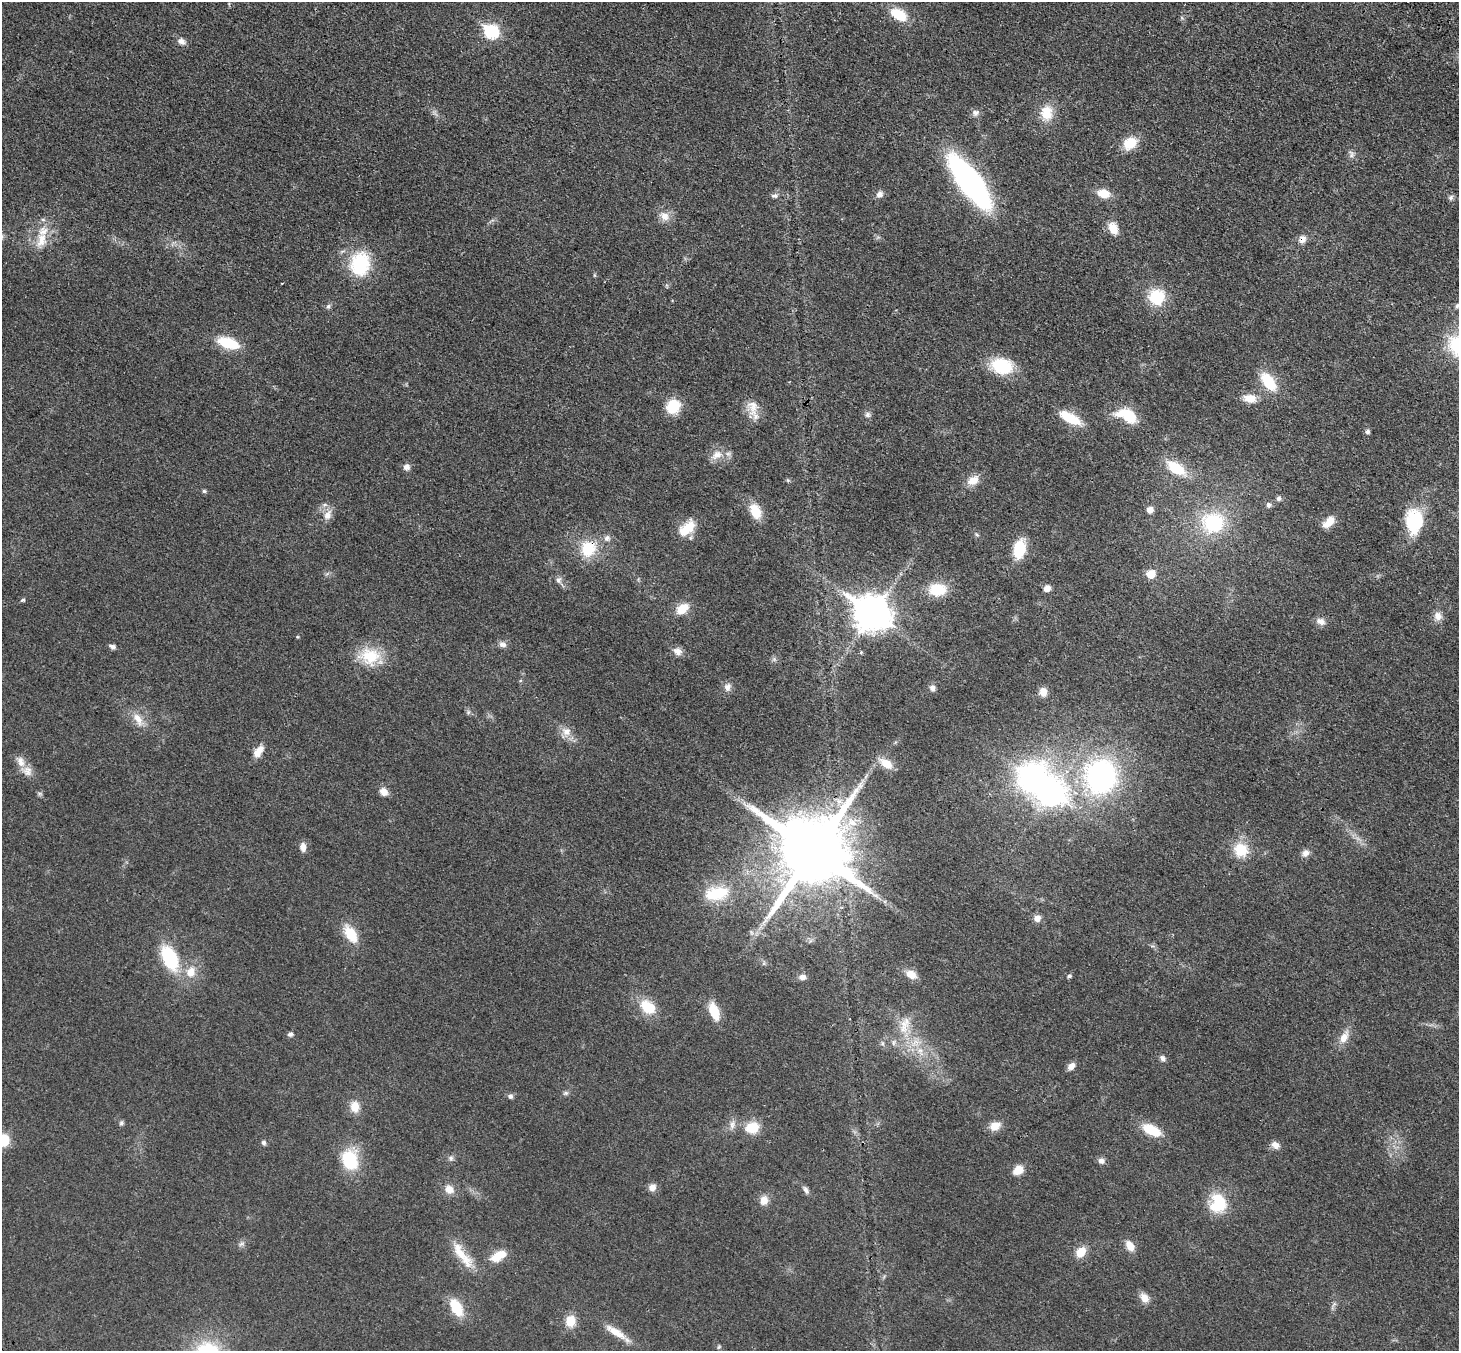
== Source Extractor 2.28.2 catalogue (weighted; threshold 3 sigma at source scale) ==
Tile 10 of 4 x 4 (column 2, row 3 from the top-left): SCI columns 1537-2993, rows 1602-2950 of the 5990 x 6038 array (HDU 1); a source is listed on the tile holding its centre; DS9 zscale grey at full resolution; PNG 1461 x 1353 px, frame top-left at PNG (2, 2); no overlay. Shown black and unused: <1% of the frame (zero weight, under 3 of 4 exposures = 6% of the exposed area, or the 3 px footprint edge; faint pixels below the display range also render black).
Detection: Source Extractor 2.28.2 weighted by HDU 2 'WHT'; one run over the whole footprint, this tile lists its part. Background 0.0191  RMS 0.004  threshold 0.018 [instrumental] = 3 sigma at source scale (4.5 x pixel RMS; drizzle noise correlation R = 1.50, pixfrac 1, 0.05/0.05 arcsec/px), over >= 5 px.
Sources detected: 132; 1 too faint to see at this stretch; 1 inside a brighter object's white glare — not listed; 2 inside a brighter listed object's ellipse — not listed separately; the other 128 listed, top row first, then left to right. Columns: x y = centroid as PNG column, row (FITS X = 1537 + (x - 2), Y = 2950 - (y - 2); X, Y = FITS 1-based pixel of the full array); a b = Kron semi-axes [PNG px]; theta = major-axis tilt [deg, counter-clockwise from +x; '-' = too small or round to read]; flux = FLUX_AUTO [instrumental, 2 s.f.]
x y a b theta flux
899 14 16 10 -30 12
491 31 8 7 - 47
181 41 10 8 -34 2.1
975 113 10 9 - 1.6
1046 113 20 15 89 7.8
1130 143 14 11 31 9.4
1351 154 10 7 -83 1.5
970 182 41 14 -53 150
879 194 9 7 51 1.9
1103 194 11 8 -18 7
775 196 10 6 6 1.2
1451 198 7 7 - 1.1
664 216 13 11 -45 3.8
1113 228 13 9 -61 5.8
1302 239 11 9 53 2.5
41 240 24 13 76 8.4
360 264 30 24 81 23
594 275 6 3 -71 0.43
1157 297 16 16 - 15
328 306 7 5 66 0.92
1457 306 8 6 45 0.92
228 343 20 10 -18 16
1002 366 24 17 -14 18
1268 382 19 10 -53 15
1250 398 15 9 -10 5.4
673 406 13 12 - 13
753 407 25 13 -82 5.5
867 415 7 7 - 1.2
1127 416 23 13 -22 15
1070 418 23 9 -28 12
1367 432 6 5 - 1.1
717 455 18 11 33 4.4
406 467 8 7 - 2
1176 468 19 10 -34 15
788 480 6 4 -1 0.56
973 480 14 10 32 4.9
204 491 5 4 - 0.72
1278 498 7 6 - 1.1
1269 505 7 7 - 1.3
1150 510 7 7 - 2.5
755 511 16 10 -69 8.9
327 515 15 10 63 3.5
1414 521 31 21 90 19
1329 522 18 9 43 4.7
1213 523 25 22 3 28
687 528 23 12 45 9.2
977 535 6 4 -19 0.53
607 538 9 9 - 1.8
588 549 19 17 73 14
1019 549 16 10 79 15
1151 574 9 8 - 5.5
558 580 9 7 71 1.5
1047 588 7 7 - 2.5
937 590 17 12 0 13
23 600 4 4 - 1.1
682 609 14 10 39 7
872 614 13 11 -34 830
1438 616 11 10 - 3
1320 621 12 9 -21 2.4
502 644 10 7 -19 1.9
113 647 8 5 -27 1.3
677 651 11 9 -18 2.7
861 653 5 3 - 0.67
370 656 28 22 0 14
727 687 11 9 67 2.4
932 688 8 7 - 1.6
1043 692 9 8 - 3.8
468 712 6 6 - 0.86
138 719 21 9 -58 4.7
566 731 13 12 - 3.8
258 751 16 8 52 4.2
886 763 16 9 -35 6.2
27 771 14 12 -81 3.4
1101 777 35 32 79 81
384 792 9 7 -44 3.3
1051 793 12 10 -25 320
40 794 6 4 -19 0.63
303 847 11 7 -87 2.4
1241 850 15 14 - 11
813 852 21 20 - 4600
1305 853 10 8 53 2.2
717 893 26 14 11 16
1037 918 8 8 - 2.6
351 934 18 11 -57 11
170 958 26 14 -66 26
190 972 14 11 68 5.7
911 974 13 10 -28 4.1
1069 976 6 5 - 0.73
802 977 8 6 1 2.1
648 1007 16 12 -38 11
714 1011 16 8 -71 11
903 1029 14 13 - 5.8
290 1034 7 5 25 1
1344 1037 16 10 58 4.4
893 1042 8 4 81 0.89
882 1043 6 4 -72 0.68
920 1051 14 6 -71 3.2
1162 1058 8 6 -45 1.4
1071 1066 9 6 50 2.5
566 1093 8 6 15 0.94
510 1096 7 6 - 1.1
355 1107 13 10 -81 5.1
121 1123 7 5 77 0.83
732 1125 12 6 79 2
995 1126 13 9 15 4.6
752 1128 13 11 11 9.7
1152 1130 23 11 -28 10
4 1140 12 10 -70 9.4
264 1142 6 6 - 0.95
1275 1145 11 8 -27 2.4
451 1158 7 7 - 1.1
350 1160 18 14 -74 21
1101 1161 8 7 - 1.7
1018 1170 12 9 40 4.9
652 1187 8 8 - 2.7
449 1189 11 10 - 3.7
806 1190 10 6 -59 1.4
764 1200 11 10 - 3.4
1218 1203 24 20 82 15
241 1244 10 4 22 1
1130 1246 11 8 -59 4.7
1081 1252 11 9 53 6.1
462 1255 45 11 -53 9.7
499 1255 18 9 29 7.5
1144 1298 12 9 -52 3.5
456 1307 18 10 -61 13
570 1321 12 10 87 6.7
616 1332 32 8 -33 6.6
Overlapping masked pixels (flux is a lower limit): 3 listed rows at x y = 1302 239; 588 549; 813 852
Isophote crosses this tile's border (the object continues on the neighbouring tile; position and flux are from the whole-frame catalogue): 2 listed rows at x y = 1457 306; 4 1140